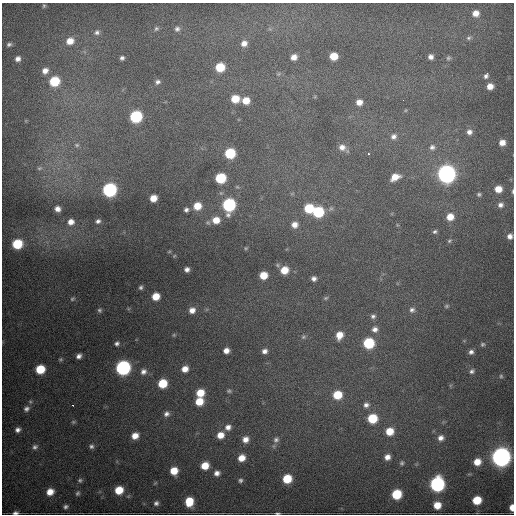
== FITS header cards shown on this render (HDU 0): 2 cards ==
NAXIS1  =                  512 / Axis length
NAXIS2  =                  512 / Axis length

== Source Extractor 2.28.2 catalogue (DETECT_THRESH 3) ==
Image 512 x 512 px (HDU 0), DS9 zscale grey, 1 PNG px = 1 image px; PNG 516 x 516 px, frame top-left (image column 1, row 512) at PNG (2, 3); no overlay
Background 2980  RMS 53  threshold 158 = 3 sigma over >= 5 px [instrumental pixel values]
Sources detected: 140; all 140 listed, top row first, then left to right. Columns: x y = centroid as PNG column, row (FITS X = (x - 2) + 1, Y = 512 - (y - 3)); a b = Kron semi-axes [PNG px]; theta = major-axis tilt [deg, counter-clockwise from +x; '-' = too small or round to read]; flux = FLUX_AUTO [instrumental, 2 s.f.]
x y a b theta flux
44 6 5 4 - 4.5e+03
476 13 7 6 - 3.0e+04
156 28 7 6 - 8.0e+03
177 29 7 7 - 1.2e+04
97 32 7 6 - 1.1e+04
469 38 7 5 3 8.0e+03
70 41 8 7 - 4.1e+04
244 43 7 7 - 2.3e+04
9 44 6 4 22 8.8e+03
334 56 6 6 - 7.3e+04
294 57 6 6 - 2.6e+04
431 57 5 5 - 1.4e+04
122 58 5 5 - 9.3e+03
448 58 6 5 - 6.2e+03
18 59 7 6 - 1.7e+04
220 67 7 6 - 1.2e+05
45 71 8 7 - 2.5e+04
278 74 6 5 - 5.9e+03
486 76 8 5 63 1.1e+04
54 81 8 7 - 1.6e+05
157 82 7 6 - 1.2e+04
490 86 6 6 - 3.3e+04
235 99 7 6 - 7.2e+04
403 100 2 2 - 2.0e+03
246 101 7 6 - 5.3e+04
359 102 6 6 - 2.9e+04
136 116 7 7 - 3.7e+05
469 132 7 7 - 1.8e+04
393 136 8 8 - 1.7e+04
502 142 5 5 - 2.7e+04
77 145 8 6 -15 8.6e+03
342 147 9 8 - 2.5e+04
432 147 9 8 - 1.7e+04
230 153 7 7 - 2.0e+05
368 154 3 3 - 1.7e+04
39 168 7 5 19 6.2e+03
446 174 8 8 - 1.8e+06
395 177 10 7 25 4.7e+04
220 178 7 6 - 2.0e+05
498 189 6 6 - 4.5e+04
109 190 8 7 - 6.5e+05
513 191 6 2 86 4.5e+03
479 194 5 5 - 6.1e+03
153 198 6 6 - 4.3e+04
229 205 8 7 - 5.0e+05
500 205 7 6 - 1.3e+04
197 206 7 7 - 6.2e+04
309 208 7 6 - 1.4e+05
57 209 6 5 - 1.9e+04
186 210 5 5 - 1.0e+04
318 212 7 7 - 2.4e+05
450 217 7 7 - 4.7e+04
216 220 8 8 - 4.9e+04
98 221 6 5 - 1.1e+04
71 222 7 7 - 2.6e+04
295 225 7 6 - 2.6e+04
435 232 5 4 - 7.2e+03
510 236 6 6 - 1.8e+04
449 241 6 4 44 5.5e+03
17 244 7 7 - 1.5e+05
246 248 5 5 - 4.1e+03
169 252 6 3 19 3.3e+03
174 256 5 4 - 3.3e+03
187 269 5 5 - 1.4e+04
284 270 7 6 - 6.2e+04
263 275 6 6 - 6.6e+04
314 279 5 5 - 1.3e+04
141 287 4 4 - 6.7e+03
156 296 6 6 - 5.7e+04
326 298 6 5 - 5.9e+03
72 299 6 5 - 5.1e+03
447 306 6 4 27 5.3e+03
99 310 5 5 - 6.5e+03
192 310 7 6 - 2.4e+04
412 310 7 7 - 1.2e+04
373 316 7 6 - 1.1e+04
375 329 8 8 - 1.9e+04
174 335 5 4 - 3.8e+03
339 335 8 7 - 4.7e+04
303 337 8 6 16 8.0e+03
117 343 6 5 - 9.3e+03
369 343 7 7 - 2.4e+05
482 344 6 6 - 6.5e+03
226 351 5 5 - 2.4e+04
265 351 7 6 - 1.6e+04
471 352 6 5 - 1.3e+04
79 356 5 4 - 1.5e+04
61 359 5 5 - 5.5e+03
123 368 8 7 - 8.5e+05
40 369 7 6 - 1.1e+05
185 369 7 6 - 3.4e+04
472 371 7 5 40 9.9e+03
143 372 8 8 - 1.8e+04
501 376 5 5 - 5.5e+03
162 383 7 6 - 1.1e+05
229 391 8 5 -9 7.6e+03
200 393 7 7 - 6.9e+04
337 395 7 7 - 1.0e+05
199 401 7 7 - 7.1e+04
72 405 3 2 - 3.0e+03
366 405 8 7 - 1.5e+04
26 409 9 7 38 1.5e+04
166 414 7 7 - 1.5e+04
372 418 7 7 - 1.4e+05
73 422 6 5 - 5.4e+03
228 427 9 8 - 2.4e+04
18 430 6 6 - 1.4e+04
389 431 7 7 - 6.5e+04
220 435 8 7 - 4.3e+04
135 436 7 6 - 3.7e+04
441 438 7 7 - 1.9e+04
245 439 8 7 - 2.8e+04
276 440 9 8 - 1.6e+04
91 446 6 6 - 1.0e+04
35 447 8 7 - 1.2e+04
387 457 6 6 - 2.3e+04
501 457 9 9 - 2.2e+06
242 458 7 6 - 3.9e+04
477 462 7 7 - 4.7e+04
402 463 6 5 - 6.7e+03
205 466 7 6 - 6.2e+04
174 471 7 7 - 6.1e+04
217 473 7 7 - 1.8e+04
287 479 7 6 - 1.1e+05
80 480 7 6 - 8.0e+03
240 480 6 5 - 8.1e+03
155 483 6 3 45 3.8e+03
437 484 8 8 - 8.4e+05
119 490 7 7 - 8.0e+04
50 492 7 6 - 3.9e+04
77 493 7 5 59 7.5e+03
396 494 7 7 - 1.5e+05
477 500 7 6 - 8.9e+04
189 502 8 7 - 8.1e+04
156 503 6 6 - 1.2e+04
437 505 7 7 - 5.2e+04
65 507 5 4 - 8.6e+03
512 507 6 4 89 3.2e+04
15 513 6 3 2 1.0e+04
278 513 6 3 -6 5.6e+03
At the frame edge (FLAGS 8, measured only in part): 4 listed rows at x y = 513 191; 512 507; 15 513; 278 513